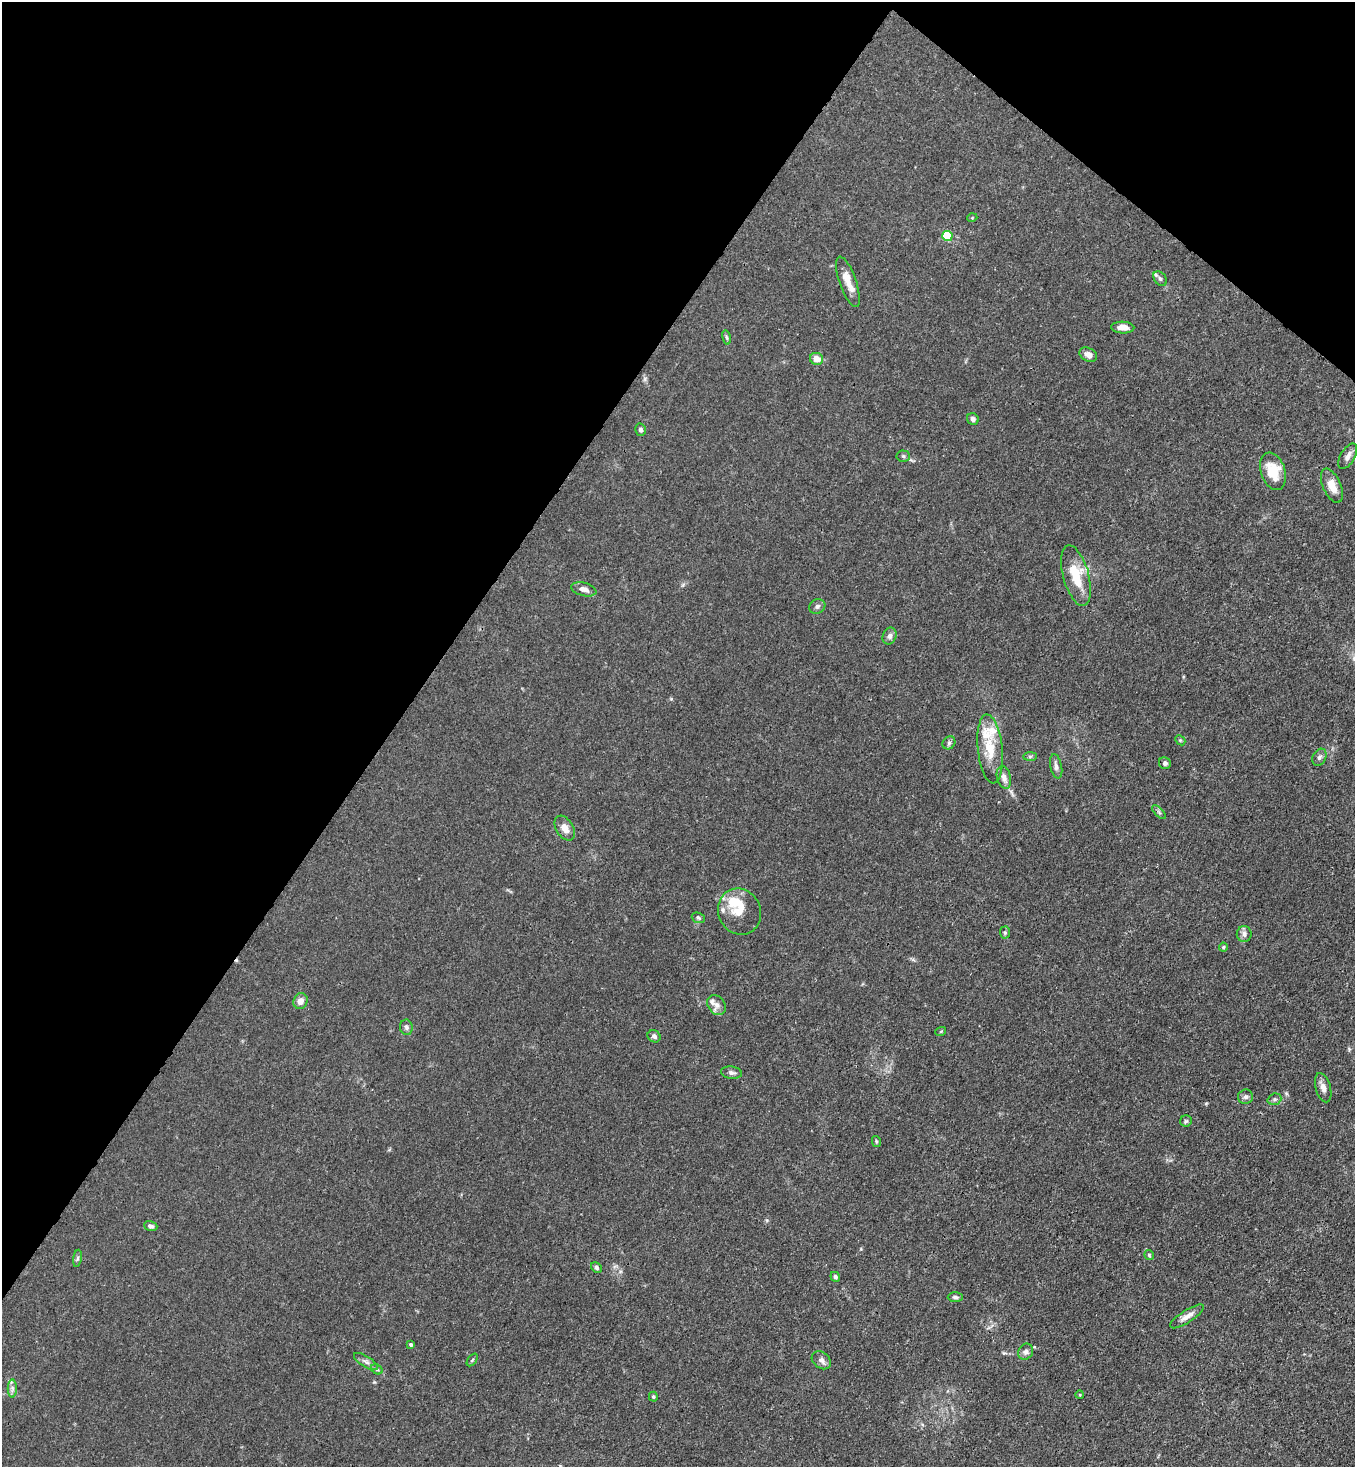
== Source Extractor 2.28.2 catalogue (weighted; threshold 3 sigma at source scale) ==
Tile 2 of 4 x 4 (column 2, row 1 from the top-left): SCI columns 1718-3070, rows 4455-5919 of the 6001 x 5978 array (HDU 1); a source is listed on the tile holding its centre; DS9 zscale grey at full resolution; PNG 1357 x 1469 px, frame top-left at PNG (2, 2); each listed source drawn as its Kron ellipse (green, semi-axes under 4 px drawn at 4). Shown black and unused: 34% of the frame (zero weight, under 3 of 4 exposures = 7% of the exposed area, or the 3 px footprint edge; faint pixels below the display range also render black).
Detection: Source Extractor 2.28.2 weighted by HDU 2 'WHT'; one run over the whole footprint, this tile lists its part. Background 0.0197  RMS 0.0025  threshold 0.0114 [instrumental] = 3 sigma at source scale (4.5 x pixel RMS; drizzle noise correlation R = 1.50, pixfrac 1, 0.05/0.05 arcsec/px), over >= 5 px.
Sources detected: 68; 1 cosmic-ray / hot-pixel residue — neither listed nor drawn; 7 inside a brighter listed object's ellipse — not listed separately; the other 60 listed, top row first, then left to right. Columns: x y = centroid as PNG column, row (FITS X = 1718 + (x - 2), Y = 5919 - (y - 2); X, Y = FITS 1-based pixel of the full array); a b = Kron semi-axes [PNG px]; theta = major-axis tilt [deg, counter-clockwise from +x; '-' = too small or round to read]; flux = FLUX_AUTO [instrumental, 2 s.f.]
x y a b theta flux
972 218 5 3 - 0.21
947 236 5 5 - 14
1160 279 8 5 -49 0.67
848 282 26 8 -71 3.2
1123 327 11 6 -2 2
727 337 7 3 -80 0.35
1088 355 9 6 -28 1.5
817 359 7 6 - 2.5
973 419 6 5 - 0.79
640 430 6 5 - 0.56
903 456 7 5 -4 0.49
1348 456 14 7 60 1.3
1273 471 19 12 -72 6
1332 486 18 9 -66 2.8
1076 576 31 13 -75 8
584 589 13 6 -15 1.5
817 606 8 7 - 0.77
889 636 8 6 67 0.84
1180 740 6 4 -44 0.33
949 743 7 5 46 0.57
990 749 35 12 -84 7.2
1030 756 7 4 1 0.47
1319 757 9 6 62 0.78
1165 763 6 5 - 0.62
1056 766 12 6 -78 0.92
1004 777 11 7 -77 1.4
1159 812 9 3 -45 0.4
565 828 13 8 -58 2.3
739 912 23 21 -64 5.3
698 918 7 5 -21 0.46
1005 932 6 5 - 0.42
1244 934 8 7 - 1.1
1223 947 4 4 - 0.29
300 1001 8 7 - 1.7
717 1005 11 8 -54 1.3
406 1027 8 6 -81 0.65
941 1031 5 3 - 0.24
654 1036 7 5 -37 0.76
732 1073 10 6 -7 0.76
1323 1088 15 7 -74 1.4
1246 1097 7 7 - 0.78
1274 1099 7 5 20 0.59
1186 1121 6 5 - 0.43
876 1141 5 4 - 0.33
151 1226 7 4 -18 0.66
1149 1255 5 5 - 0.34
77 1258 8 4 81 0.51
597 1267 6 5 - 0.56
835 1277 5 4 - 0.57
955 1297 7 5 0 0.57
1187 1316 20 6 32 1.8
411 1345 4 4 - 0.51
1026 1352 8 7 - 0.83
472 1360 7 3 53 0.33
821 1360 10 8 -39 1.1
366 1362 14 5 -32 0.99
377 1369 6 4 -29 0.44
12 1388 9 4 -90 0.79
1080 1395 4 3 - 0.2
653 1397 5 4 - 0.35